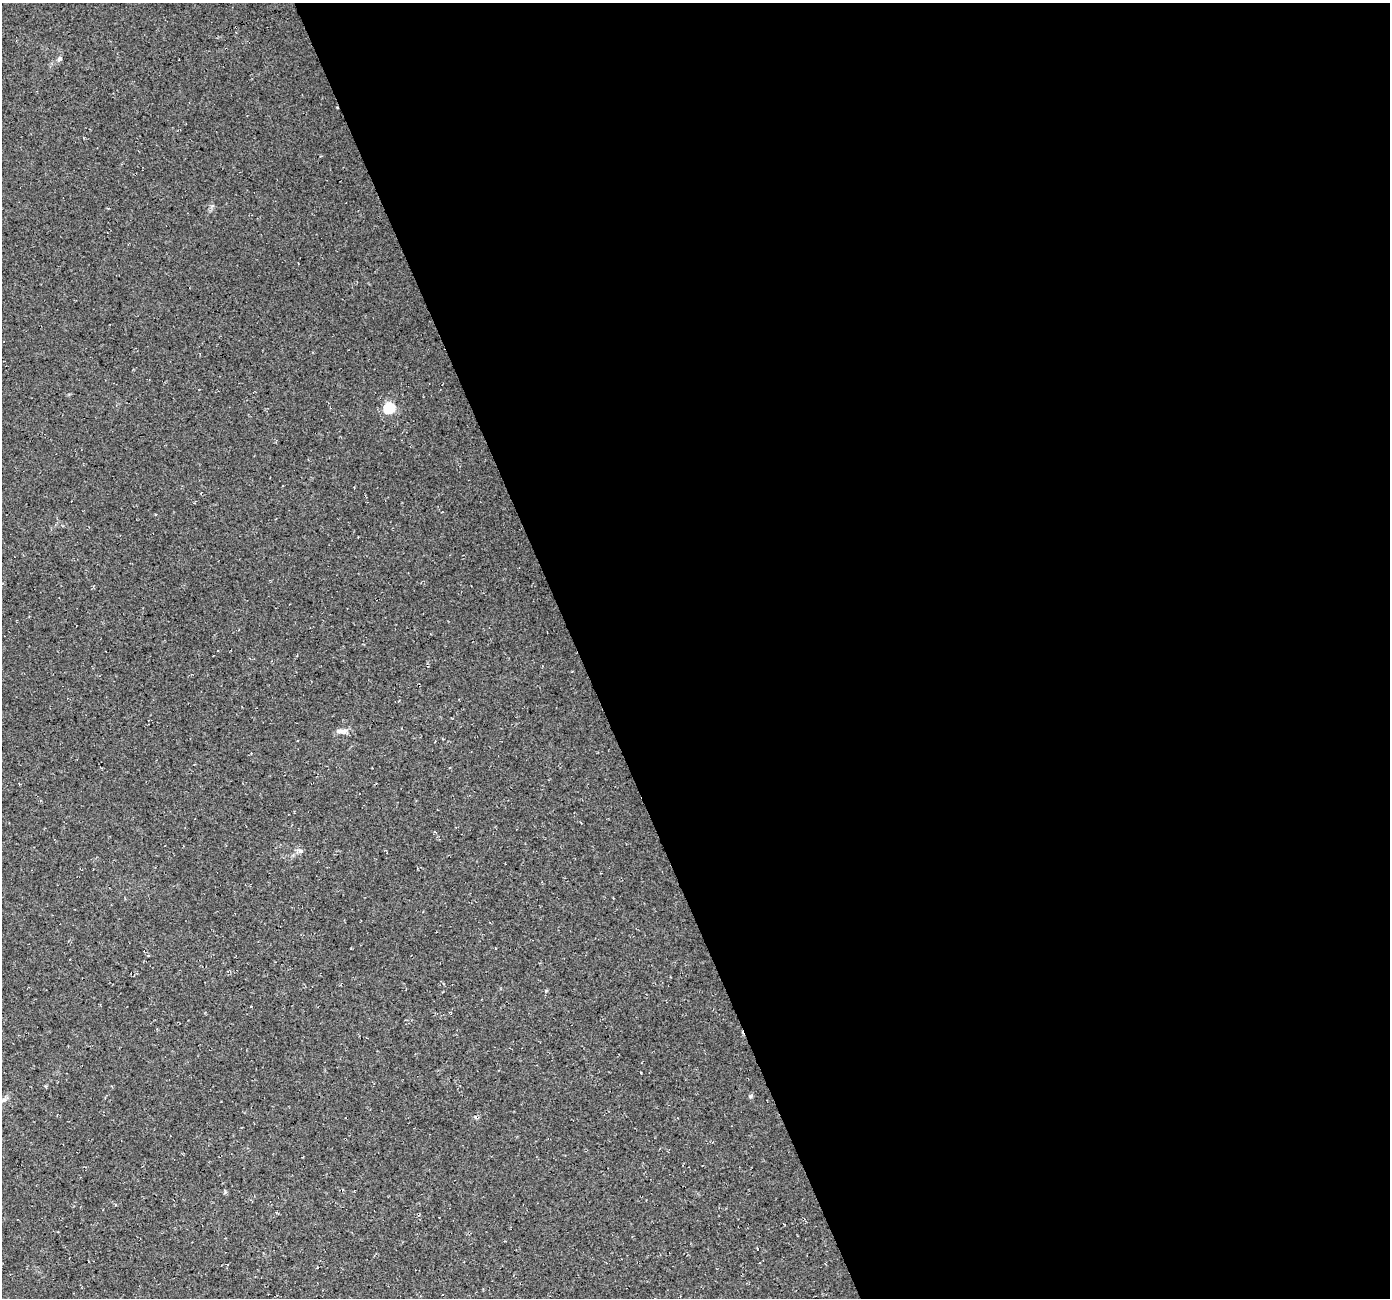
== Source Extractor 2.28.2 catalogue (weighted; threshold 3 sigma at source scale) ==
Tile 8 of 4 x 4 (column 4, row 2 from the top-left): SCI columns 4166-5553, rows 2728-4023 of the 5553 x 5399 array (HDU 1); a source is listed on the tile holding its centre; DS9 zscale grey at full resolution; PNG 1392 x 1300 px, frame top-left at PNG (2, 3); no overlay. Shown black and unused: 59% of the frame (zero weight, under 3 of 4 exposures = <1% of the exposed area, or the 3 px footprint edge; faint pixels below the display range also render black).
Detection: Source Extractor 2.28.2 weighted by HDU 2 'WHT'; one run over the whole footprint, this tile lists its part. Background 0.0328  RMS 0.0079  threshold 0.0356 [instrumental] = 3 sigma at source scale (4.5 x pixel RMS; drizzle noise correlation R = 1.50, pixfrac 1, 0.0396/0.0396 arcsec/px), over >= 5 px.
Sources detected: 5; all 5 listed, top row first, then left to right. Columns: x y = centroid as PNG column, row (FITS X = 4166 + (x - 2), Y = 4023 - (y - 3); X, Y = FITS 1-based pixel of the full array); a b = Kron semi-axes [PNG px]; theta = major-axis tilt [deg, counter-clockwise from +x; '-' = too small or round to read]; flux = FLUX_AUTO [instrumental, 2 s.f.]
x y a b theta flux
59 58 8 6 47 1.8
389 408 6 5 - 64
341 731 17 6 2 4.2
750 1096 6 4 -18 0.95
3 1100 9 5 26 2.2